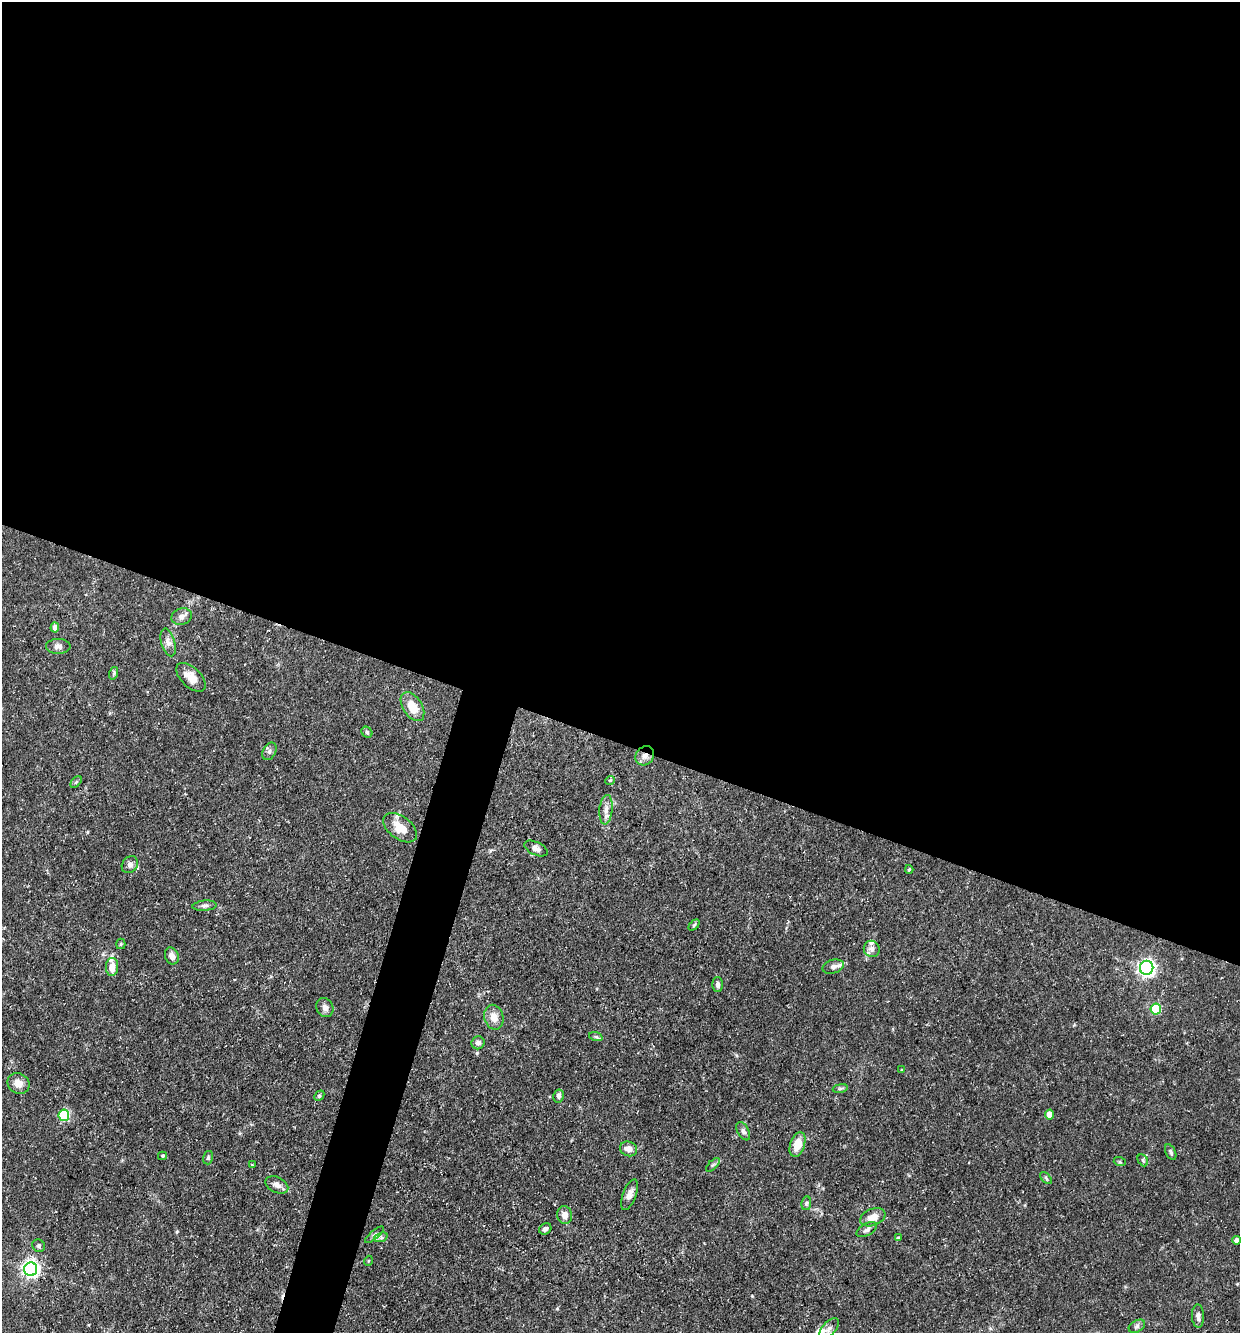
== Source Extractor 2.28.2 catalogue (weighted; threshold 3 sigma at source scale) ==
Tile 3 of 4 x 4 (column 3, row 1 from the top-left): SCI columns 2736-3973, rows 3995-5325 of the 5340 x 5325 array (HDU 1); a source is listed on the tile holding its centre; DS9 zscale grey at full resolution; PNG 1242 x 1335 px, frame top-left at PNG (2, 2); each listed source drawn as its Kron ellipse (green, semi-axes under 4 px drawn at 4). Shown black and unused: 58% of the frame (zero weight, under 3 of 5 exposures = <1% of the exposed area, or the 3 px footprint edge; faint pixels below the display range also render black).
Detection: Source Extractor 2.28.2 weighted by HDU 2 'WHT'; one run over the whole footprint, this tile lists its part. Background 0.0954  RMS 0.0044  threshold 0.0199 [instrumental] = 3 sigma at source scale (4.5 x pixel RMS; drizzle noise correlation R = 1.50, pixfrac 1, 0.05/0.05 arcsec/px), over >= 5 px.
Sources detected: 70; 1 cosmic-ray / hot-pixel residue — neither listed nor drawn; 3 inside a brighter listed object's ellipse — not listed separately; the other 66 listed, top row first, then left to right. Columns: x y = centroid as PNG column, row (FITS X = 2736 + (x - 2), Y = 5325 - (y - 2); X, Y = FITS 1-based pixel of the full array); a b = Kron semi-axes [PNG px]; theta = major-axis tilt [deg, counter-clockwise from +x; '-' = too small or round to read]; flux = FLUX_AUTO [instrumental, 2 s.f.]
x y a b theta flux
182 616 10 8 19 2.2
55 628 5 4 - 2.3
168 642 14 7 -73 2.5
58 646 12 7 -1 2.2
114 673 6 4 72 0.71
191 677 18 9 -44 5.3
412 707 16 9 -57 7.4
367 732 6 5 - 0.67
269 751 9 6 61 1.4
645 756 10 8 48 2.7
610 780 5 3 - 0.4
76 782 7 4 46 0.73
606 810 15 6 84 2.8
400 828 19 11 -36 8.2
536 848 12 6 -25 2.1
130 865 9 7 46 1.7
909 869 4 3 - 0.55
204 906 12 5 5 1.4
694 925 6 4 45 0.64
121 944 5 4 - 0.65
872 949 8 8 - 2.1
172 956 9 6 -69 2.7
112 967 9 6 87 4.5
833 967 11 7 15 2.1
1147 968 7 6 - 140
718 985 7 5 -89 1.2
325 1007 10 8 -63 1.9
1156 1009 5 5 - 27
494 1017 12 9 -77 4.4
596 1037 7 4 -18 0.82
478 1043 6 6 - 1.6
902 1070 4 3 - 0.49
18 1083 11 10 - 3.9
840 1088 8 4 9 0.74
319 1096 6 4 46 0.68
559 1096 6 5 - 1.2
64 1115 5 5 - 33
1050 1115 5 4 - 4.4
743 1131 10 5 -61 1.3
797 1144 13 7 71 6.9
629 1149 9 7 -22 3
1171 1152 8 5 -64 1.1
162 1156 4 4 - 0.66
208 1158 7 5 74 0.75
1143 1160 6 4 -61 0.75
1120 1162 6 4 -18 0.58
252 1165 3 3 - 0.46
713 1165 9 3 45 0.79
1046 1178 7 4 -47 0.82
277 1185 12 7 -27 2.3
629 1195 16 6 69 2.6
806 1203 7 5 81 0.86
565 1215 9 7 -82 2.9
873 1217 13 8 21 4.2
545 1229 6 5 - 1.4
867 1230 11 6 31 1.4
375 1235 12 4 40 1.2
381 1237 7 4 18 1.1
898 1238 3 3 - 0.57
1236 1240 4 4 - 1.7
39 1246 6 6 - 1
368 1261 5 3 - 0.42
31 1269 7 6 - 170
1198 1316 11 6 -88 2
1137 1326 9 5 30 1.2
829 1329 13 6 48 2.1
Overlapping masked pixels (flux is a lower limit): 1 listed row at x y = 645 756